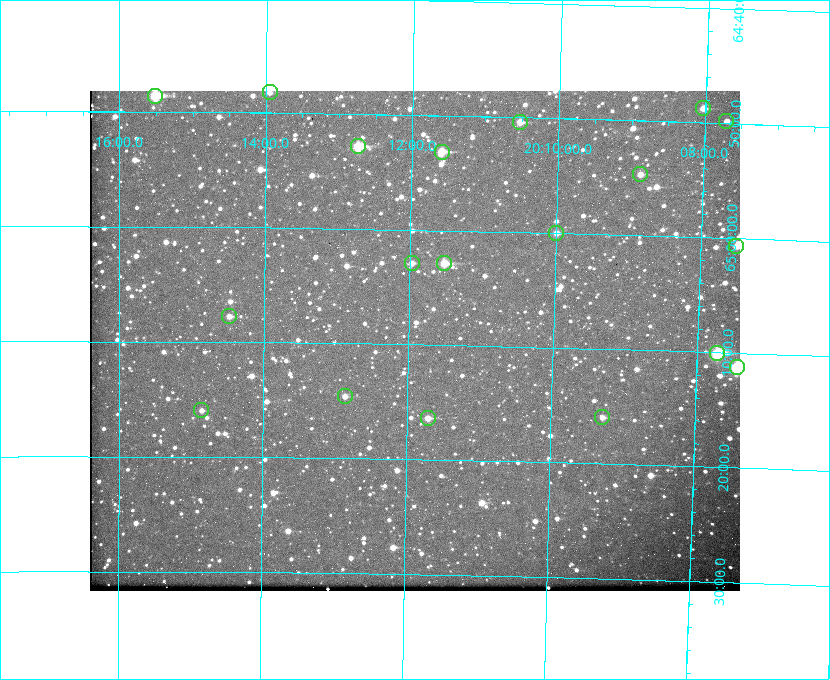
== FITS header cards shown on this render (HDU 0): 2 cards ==
NAXIS1  =                  650
NAXIS2  =                  500

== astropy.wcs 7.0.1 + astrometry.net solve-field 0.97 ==
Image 650 x 500 px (HDU 0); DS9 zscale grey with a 90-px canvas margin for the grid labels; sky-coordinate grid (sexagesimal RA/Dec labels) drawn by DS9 from the SOLVED WCS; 19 Tycho-2 reference stars matched to detected sources circled (green)
Header WCS: none
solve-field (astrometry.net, Tycho-2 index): SOLVED blind (the file carries no WCS)
Solved WCS: RA---TAN-SIP/DEC--TAN-SIP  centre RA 20:11:55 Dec +65:10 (302.98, +65.16 deg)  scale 5.23 arcsec/px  FOV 56.6' x 43.5'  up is +179 deg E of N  parity flipped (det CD > 0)
(file carries no celestial WCS; the grid is the blind solution)
Tycho-2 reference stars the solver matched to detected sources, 19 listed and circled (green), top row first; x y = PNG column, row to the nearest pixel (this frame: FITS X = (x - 90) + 1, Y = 500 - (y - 91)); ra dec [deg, ICRS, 3 dp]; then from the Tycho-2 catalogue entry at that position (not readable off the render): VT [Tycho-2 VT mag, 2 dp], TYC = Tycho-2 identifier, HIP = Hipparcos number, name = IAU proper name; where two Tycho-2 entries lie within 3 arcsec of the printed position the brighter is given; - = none
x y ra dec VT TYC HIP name
270 92 303.488 +64.804 11.29 4240-68-1 - -
155 96 303.878 +64.810 8.93 4240-794-1 - -
703 108 302.008 +64.813 10.38 4240-809-1 - -
726 121 301.927 +64.830 11.16 4240-869-1 - -
520 122 302.633 +64.841 10.69 4240-985-1 - -
358 146 303.184 +64.880 9.02 4240-488-1 - -
442 152 302.897 +64.886 9.40 4240-717-1 - -
640 174 302.216 +64.912 11.03 4240-1279-1 - -
556 233 302.498 +65.000 11.22 4240-149-1 - -
736 246 301.878 +65.011 10.80 4240-59-1 - -
412 263 302.992 +65.048 11.44 4240-88-1 - -
444 263 302.882 +65.048 10.25 4240-98-1 - -
229 316 303.620 +65.129 11.18 4240-34-1 - -
717 353 301.932 +65.168 8.01 4240-866-1 99147 -
737 367 301.862 +65.188 7.70 4240-604-1 99125 -
345 396 303.217 +65.244 11.17 4240-236-1 - -
201 410 303.713 +65.266 11.45 4240-564-1 - -
602 417 302.323 +65.266 11.19 4240-188-1 - -
428 418 302.928 +65.273 10.74 4240-760-1 - -